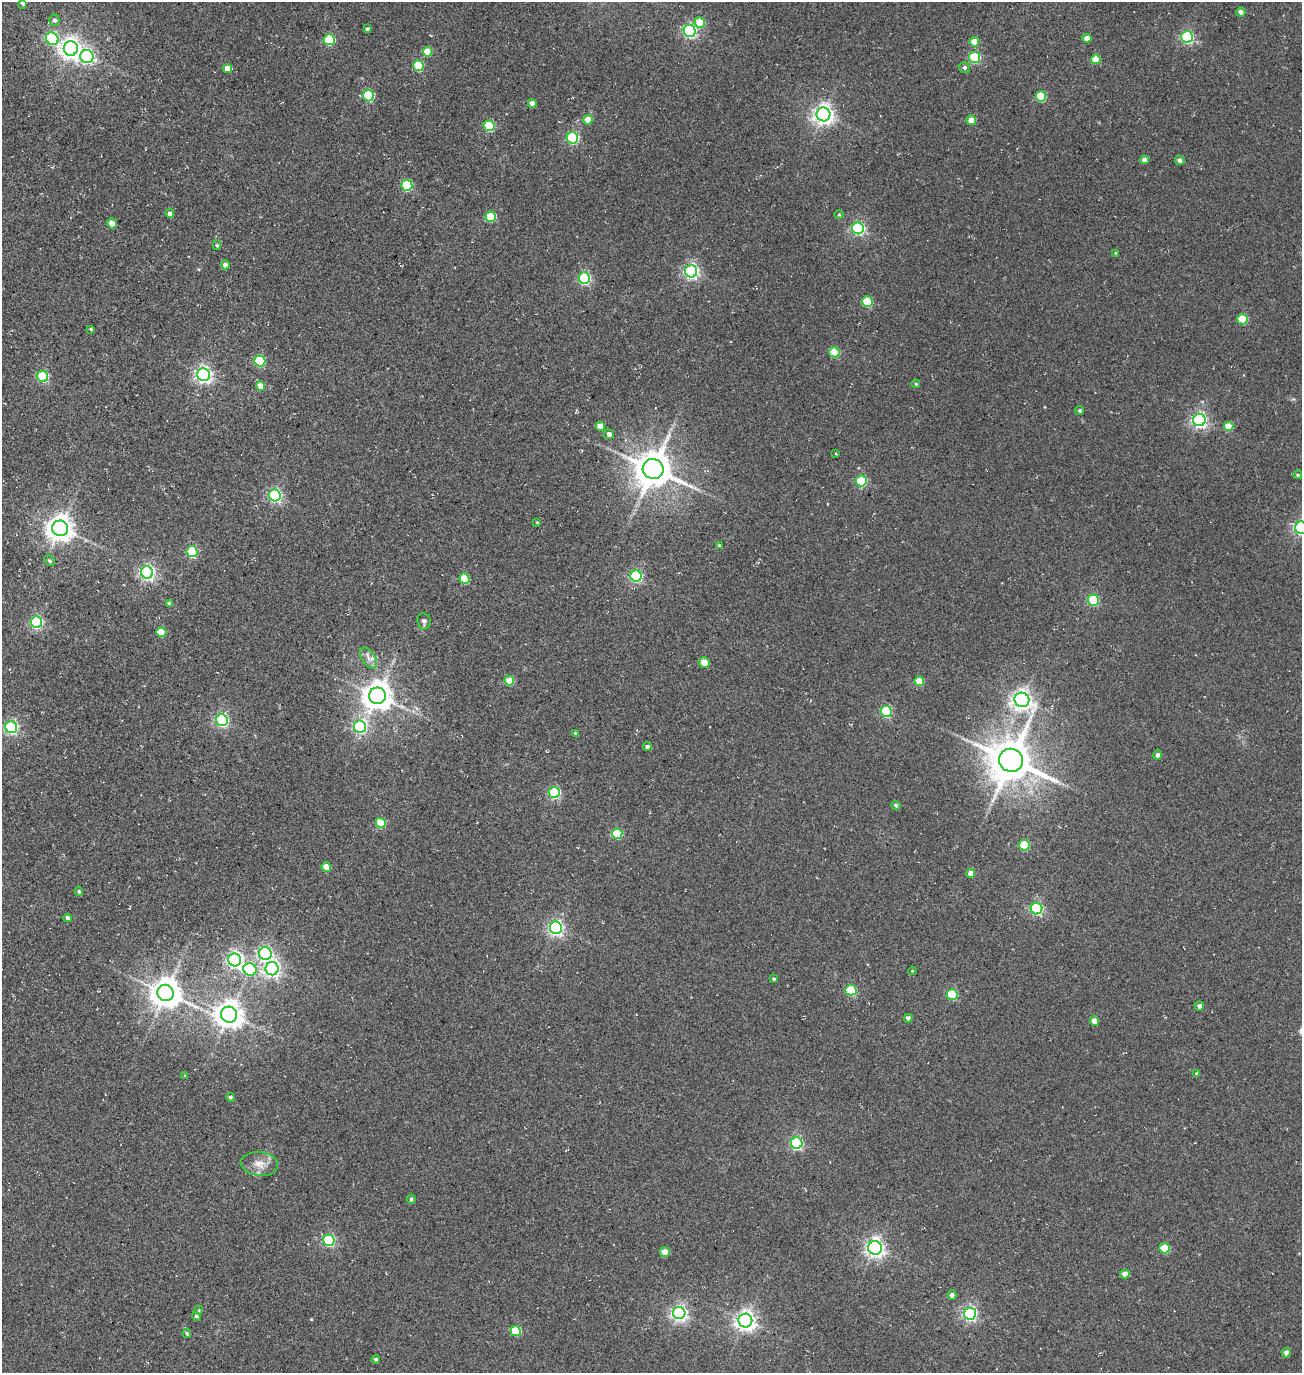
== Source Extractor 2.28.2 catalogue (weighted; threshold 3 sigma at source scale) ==
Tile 11 of 4 x 4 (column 3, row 3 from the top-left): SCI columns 3082-4381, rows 1616-2986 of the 5922 x 5903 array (HDU 1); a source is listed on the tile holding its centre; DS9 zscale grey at full resolution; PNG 1304 x 1375 px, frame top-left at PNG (2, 2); each listed source drawn as its Kron ellipse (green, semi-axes under 4 px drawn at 4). Shown black and unused: <1% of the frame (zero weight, under 3 of 5 exposures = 11% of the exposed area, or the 3 px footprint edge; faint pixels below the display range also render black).
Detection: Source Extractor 2.28.2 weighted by HDU 2 'WHT'; one run over the whole footprint, this tile lists its part. Background 0.0815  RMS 0.026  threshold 0.118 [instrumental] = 3 sigma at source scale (4.5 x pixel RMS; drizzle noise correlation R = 1.50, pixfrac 1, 0.05/0.05 arcsec/px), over >= 5 px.
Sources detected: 132; all 132 listed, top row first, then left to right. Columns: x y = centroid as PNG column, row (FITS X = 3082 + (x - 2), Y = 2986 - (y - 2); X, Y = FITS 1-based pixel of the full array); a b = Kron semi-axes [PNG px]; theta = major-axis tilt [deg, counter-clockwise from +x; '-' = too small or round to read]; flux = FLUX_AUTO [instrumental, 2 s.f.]
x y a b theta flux
23 3 4 4 - 7
1241 12 5 4 - 14
54 20 5 5 - 6.6
700 22 5 5 - 55
367 29 3 3 - 5.1
690 31 6 6 - 490
1187 37 6 6 - 350
1087 38 4 4 - 21
52 39 7 6 - 280
329 40 5 5 - 180
974 42 5 4 - 41
71 48 7 7 - 1600
428 52 5 4 - 58
87 56 7 6 - 590
974 57 5 5 - 220
1096 59 5 5 - 57
418 66 5 5 - 130
964 67 5 5 - 5.2
227 68 4 4 - 30
369 96 6 5 - 200
1041 97 5 5 - 120
532 103 4 4 - 13
823 114 7 7 - 1400
588 120 5 4 - 33
971 120 5 5 - 27
489 126 5 5 - 160
572 138 6 5 - 290
1144 160 4 4 - 14
1180 160 5 4 - 8.2
407 185 5 5 - 200
170 214 4 4 - 8.7
839 214 5 3 - 2.1
491 217 5 5 - 120
112 223 5 4 - 40
858 228 6 6 - 450
217 245 5 4 - 3.2
1116 253 4 3 - 2.7
225 265 4 4 - 13
691 271 6 6 - 650
584 278 6 5 - 330
867 301 5 5 - 120
1242 319 5 5 - 130
91 329 4 3 - 3.6
834 352 5 5 - 130
260 361 5 5 - 200
203 375 6 6 - 840
43 376 5 5 - 220
916 384 4 4 - 2.5
261 386 5 4 - 31
1080 411 4 4 - 4.6
1199 420 6 6 - 720
600 426 5 4 - 42
1229 426 5 5 - 47
609 434 5 5 - 11
836 454 3 2 - 1.7
653 469 10 10 - 6900
1298 475 4 3 - 3.3
861 481 5 5 - 170
275 495 6 5 - 450
537 522 3 3 - 2.1
60 528 8 8 - 2700
1301 528 6 6 - 600
719 546 4 4 - 3.8
192 552 5 5 - 180
50 561 6 4 -45 4.7
147 572 6 6 - 660
636 576 5 5 - 330
465 579 5 5 - 100
1093 600 5 5 - 200
169 603 4 3 - 5.2
424 621 8 6 -83 6.7
36 622 6 5 - 380
161 632 5 5 - 52
369 658 12 6 -57 14
704 662 5 5 - 42
509 681 5 4 - 63
919 681 5 4 - 51
377 696 8 8 - 3600
1022 700 7 7 - 1400
886 711 5 5 - 220
222 720 6 5 - 420
360 726 6 6 - 440
11 727 6 6 - 480
576 733 4 3 - 5
647 747 4 4 - 8
1158 755 4 4 - 8.5
1011 760 12 11 - 9900
554 793 5 5 - 260
896 805 5 4 - 5.4
381 823 5 5 - 98
617 834 5 5 - 140
1024 845 5 5 - 130
326 867 5 4 - 29
971 873 4 4 - 24
79 891 4 4 - 4.2
1036 909 6 6 - 430
68 918 4 3 - 7.7
556 928 6 6 - 670
265 953 6 6 - 470
235 960 6 6 - 750
272 969 6 6 - 830
250 970 7 6 - 170
912 971 4 3 - 1.9
774 979 3 3 - 3.7
851 990 5 5 - 180
166 993 8 8 - 4000
952 994 5 5 - 150
1199 1006 5 4 - 7
229 1015 8 8 - 3000
908 1018 4 4 - 11
1094 1021 4 4 - 25
1197 1074 4 4 - 4.5
185 1076 4 3 - 2
230 1097 4 4 - 4.4
797 1143 6 5 - 380
259 1164 19 12 -7 28
411 1199 5 4 - 3.7
329 1240 5 5 - 320
875 1248 7 6 - 1100
1164 1248 5 5 - 85
665 1252 5 4 - 28
1125 1274 5 4 - 15
952 1295 4 4 - 10
199 1310 4 4 - 2.3
679 1313 6 6 - 760
970 1314 6 6 - 570
196 1316 4 3 - 4.4
745 1321 7 7 - 1400
516 1331 5 5 - 110
187 1333 5 4 - 4.3
1286 1353 4 4 - 11
376 1359 4 4 - 4.9
Isophote crosses this tile's border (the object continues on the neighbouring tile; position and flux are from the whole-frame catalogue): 2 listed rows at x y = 23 3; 1301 528